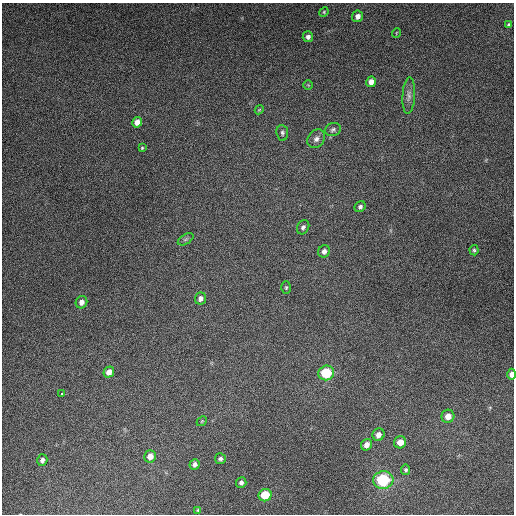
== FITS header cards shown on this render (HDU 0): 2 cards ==
NAXIS1  =                  512
NAXIS2  =                  512

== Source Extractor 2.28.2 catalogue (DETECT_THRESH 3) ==
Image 512 x 512 px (HDU 0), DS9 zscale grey, 1 PNG px = 1 image px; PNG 516 x 516 px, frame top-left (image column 1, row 512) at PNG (2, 3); each listed source drawn as its Kron ellipse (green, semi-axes under 4 px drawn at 4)
Background 5100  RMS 320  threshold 949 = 3 sigma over >= 5 px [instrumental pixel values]
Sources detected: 40; all 40 listed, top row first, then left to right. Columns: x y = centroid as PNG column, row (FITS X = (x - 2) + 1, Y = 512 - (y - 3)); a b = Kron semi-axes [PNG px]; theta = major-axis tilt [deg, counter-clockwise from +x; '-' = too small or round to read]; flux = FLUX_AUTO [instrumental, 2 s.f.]
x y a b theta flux
324 12 5 4 - 2.5e+04
358 16 6 5 - 9.3e+04
509 25 4 3 - 3.7e+04
396 33 5 3 - 1.5e+04
308 37 5 5 - 7.0e+04
371 82 5 5 - 1.2e+05
308 85 5 5 - 2.2e+04
409 95 18 6 86 1.2e+05
259 110 5 3 - 2.0e+04
137 122 5 5 - 1.4e+05
333 130 8 6 20 5.4e+04
282 133 8 6 -84 4.8e+04
316 139 10 8 52 1.0e+05
142 148 4 4 - 2.5e+04
360 207 6 5 - 5.3e+04
303 227 7 5 61 5.7e+04
186 239 8 5 31 4.5e+04
474 250 5 4 - 3.2e+04
324 251 6 5 - 7.8e+04
286 288 6 5 - 3.4e+04
200 299 6 5 - 8.1e+04
81 302 6 5 - 1.1e+05
109 372 6 5 - 1.4e+05
326 373 8 7 - 1.0e+06
512 374 5 4 - 1.3e+05
62 394 3 2 - 5.9e+04
448 416 7 6 - 1.8e+05
202 421 5 4 - 2.3e+04
378 435 6 6 - 1.2e+05
400 442 6 6 - 2.2e+05
367 445 6 5 - 1.2e+05
150 456 6 5 - 1.7e+05
220 459 5 5 - 5.0e+04
42 460 6 5 - 6.7e+04
195 464 5 5 - 7.0e+04
406 470 5 4 - 3.6e+04
383 480 10 9 - 1.5e+06
241 483 5 5 - 6.2e+04
265 495 6 6 - 6.4e+05
198 510 4 3 - 2.4e+04
At the frame edge (FLAGS 8, measured only in part): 1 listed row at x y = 512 374